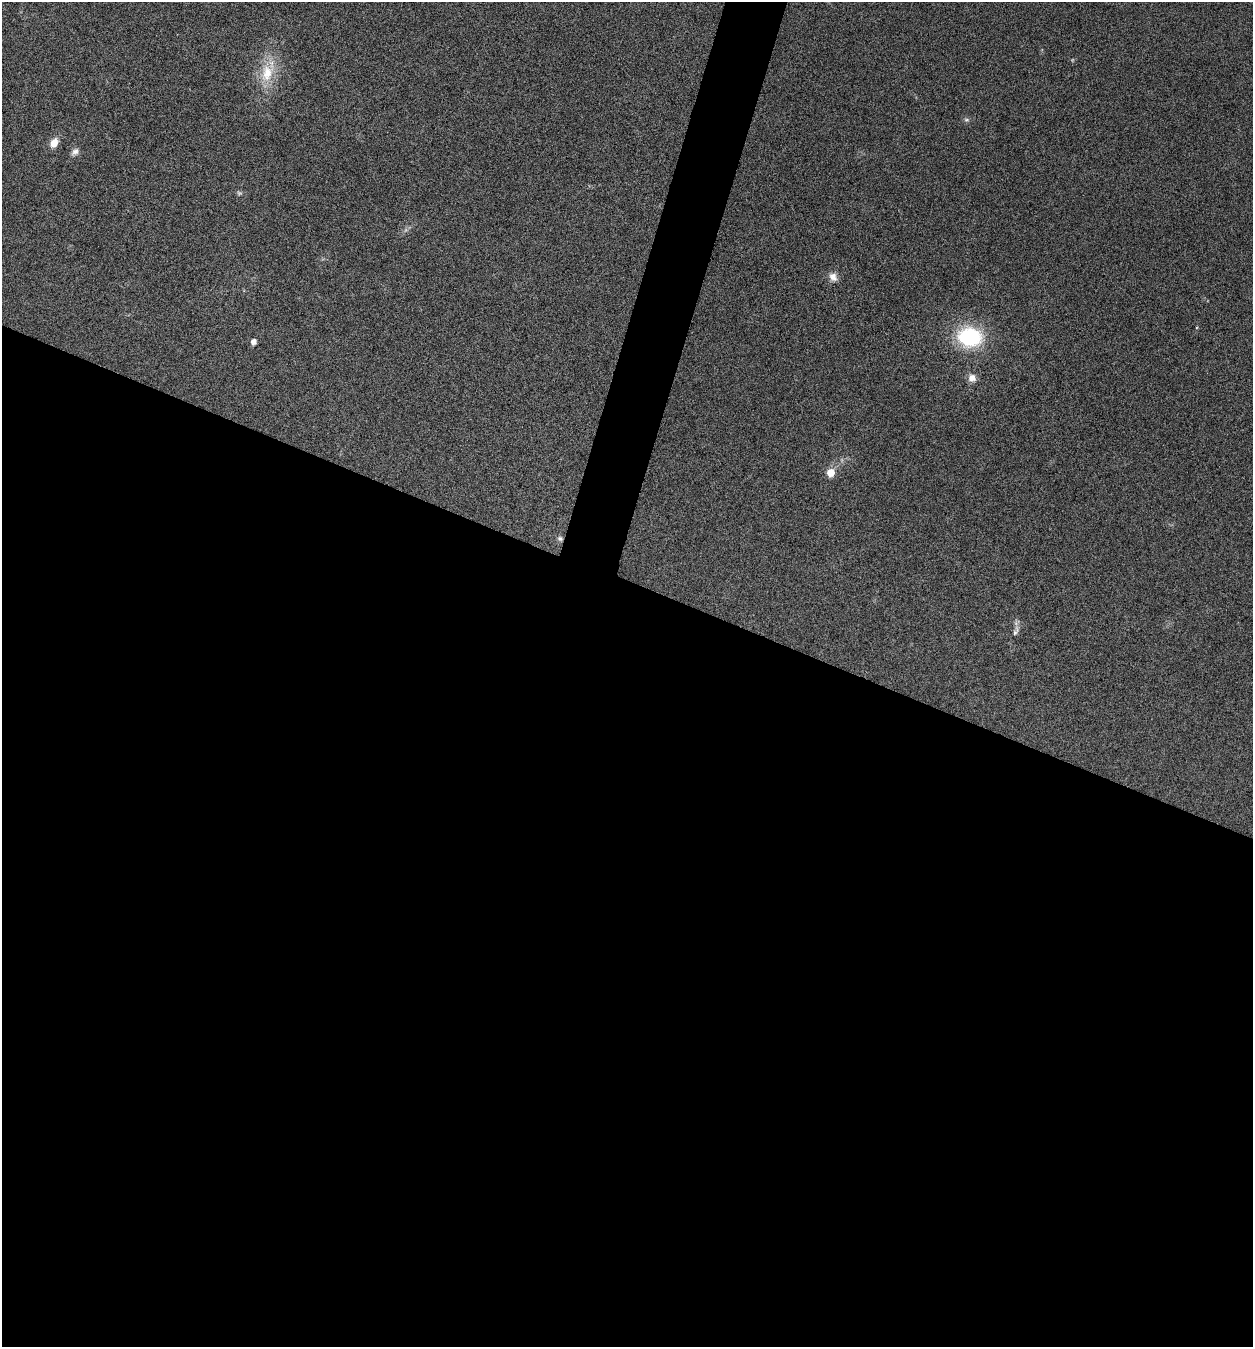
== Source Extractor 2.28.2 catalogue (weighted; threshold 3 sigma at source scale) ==
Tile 14 of 4 x 4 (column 2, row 4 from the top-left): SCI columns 1518-2768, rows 3-1347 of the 5409 x 5398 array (HDU 1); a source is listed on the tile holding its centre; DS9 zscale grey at full resolution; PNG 1255 x 1349 px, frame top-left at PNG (2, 2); no overlay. Shown black and unused: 59% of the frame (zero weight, under 5 of 9 exposures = <1% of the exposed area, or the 3 px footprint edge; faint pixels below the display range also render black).
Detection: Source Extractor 2.28.2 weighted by HDU 2 'WHT'; one run over the whole footprint, this tile lists its part. Background 0.136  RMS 0.0052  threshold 0.0214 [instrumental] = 3 sigma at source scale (4.09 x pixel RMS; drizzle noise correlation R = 1.36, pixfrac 0.8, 0.05/0.05 arcsec/px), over >= 5 px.
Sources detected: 12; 1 too faint to see at this stretch — not listed; the other 11 listed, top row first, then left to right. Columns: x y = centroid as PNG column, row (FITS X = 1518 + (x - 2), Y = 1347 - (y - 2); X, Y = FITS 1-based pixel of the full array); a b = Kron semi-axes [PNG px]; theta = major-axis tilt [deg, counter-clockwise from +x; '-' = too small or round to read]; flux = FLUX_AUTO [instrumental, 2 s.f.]
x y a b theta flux
267 73 28 18 77 16
966 120 7 5 -6 1
54 143 11 8 57 5
75 152 11 8 43 2.2
833 277 12 9 -53 3.4
970 337 24 19 -8 42
253 342 5 5 - 2.8
972 378 10 9 - 3.5
831 473 6 6 - 8
560 539 8 7 - 1.4
1016 631 17 7 68 2.5
Overlapping masked pixels (flux is a lower limit): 1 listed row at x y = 560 539